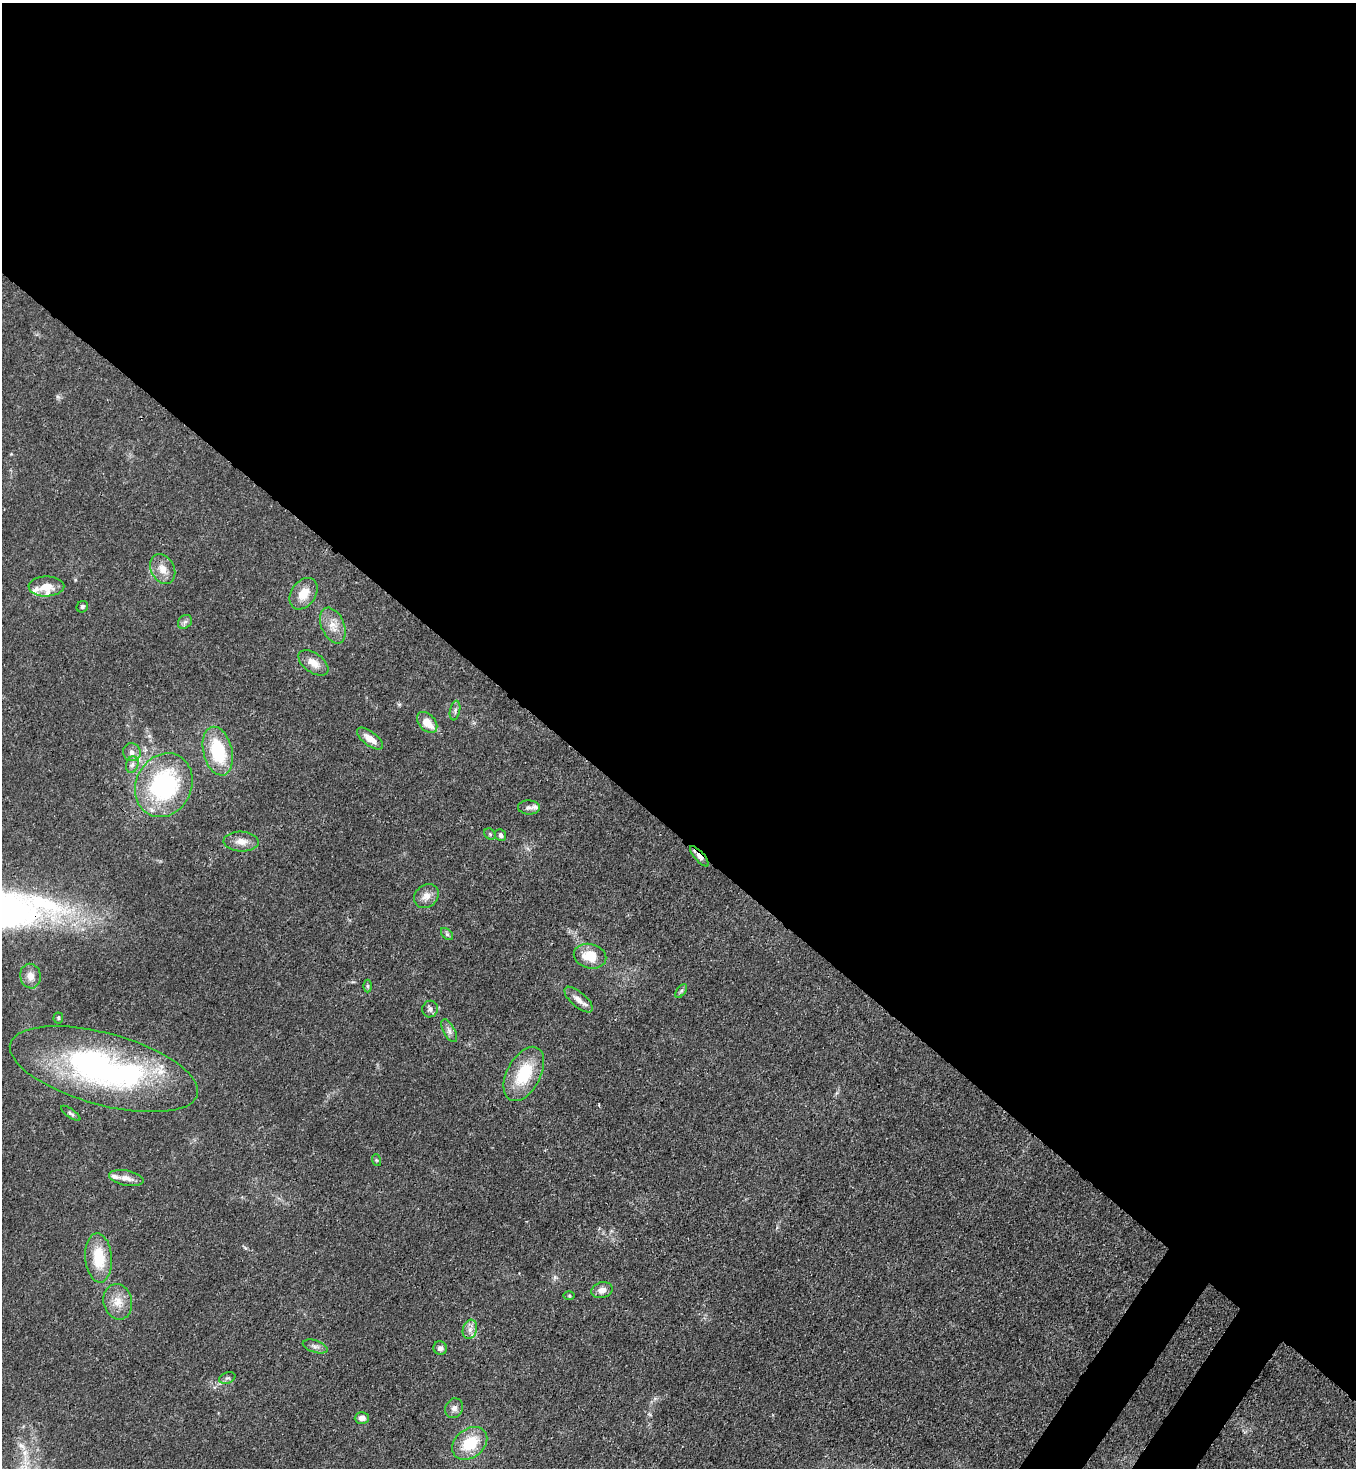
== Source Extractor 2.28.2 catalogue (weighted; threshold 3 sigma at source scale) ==
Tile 3 of 4 x 4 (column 3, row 1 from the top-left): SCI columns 2931-4284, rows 4459-5924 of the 6010 x 5988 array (HDU 1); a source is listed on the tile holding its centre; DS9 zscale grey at full resolution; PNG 1358 x 1470 px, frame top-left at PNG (2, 3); each listed source drawn as its Kron ellipse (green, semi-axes under 4 px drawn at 4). Shown black and unused: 58% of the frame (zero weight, under 3 of 4 exposures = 7% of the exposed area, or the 3 px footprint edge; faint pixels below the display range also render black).
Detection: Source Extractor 2.28.2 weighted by HDU 2 'WHT'; one run over the whole footprint, this tile lists its part. Background 0.0202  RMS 0.0027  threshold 0.0119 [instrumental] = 3 sigma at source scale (4.5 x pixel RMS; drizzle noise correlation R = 1.50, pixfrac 1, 0.05/0.05 arcsec/px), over >= 5 px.
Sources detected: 49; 4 inside a brighter listed object's ellipse — not listed separately; the other 45 listed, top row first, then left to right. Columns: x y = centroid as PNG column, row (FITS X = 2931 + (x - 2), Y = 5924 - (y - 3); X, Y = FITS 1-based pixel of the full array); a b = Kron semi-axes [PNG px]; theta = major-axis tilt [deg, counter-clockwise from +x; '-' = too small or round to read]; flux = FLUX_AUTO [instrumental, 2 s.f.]
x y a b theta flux
163 569 16 11 -61 3.2
46 586 18 10 1 3.8
304 594 17 12 55 4.1
82 607 6 5 - 0.5
185 622 8 6 44 0.77
333 626 19 11 -67 3.3
313 663 17 9 -36 2.8
455 711 10 5 79 0.73
427 722 12 8 -47 4.3
370 739 15 7 -37 2.9
218 751 25 14 -76 14
132 752 9 8 - 1.4
132 765 8 6 73 0.91
164 785 33 27 63 34
529 807 11 7 -2 1
490 834 6 5 - 0.43
501 835 6 5 - 0.78
241 842 17 10 -3 2.6
699 856 13 4 -48 1.4
426 896 13 11 39 2.1
447 934 7 4 -45 0.5
590 956 16 12 -14 6.3
30 976 12 10 -80 2.2
368 986 6 4 -90 0.44
681 991 8 4 54 0.52
578 999 17 7 -41 2.1
430 1009 8 8 - 0.96
58 1018 5 5 - 0.38
449 1031 12 5 -61 1.1
104 1069 97 36 -15 78
524 1074 29 16 62 12
71 1113 11 4 -36 0.63
376 1160 6 4 -71 0.31
126 1178 17 7 -11 2
99 1258 25 13 -86 9
602 1290 11 7 14 1.9
569 1296 6 4 0 0.29
118 1302 18 14 -76 4
470 1329 10 7 74 1.5
315 1346 13 6 -17 1.2
440 1348 7 6 - 0.85
227 1378 8 5 22 0.67
454 1408 10 8 66 1.4
362 1418 7 6 - 1.4
470 1443 19 14 39 9.1
Overlapping masked pixels (flux is a lower limit): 2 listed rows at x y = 699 856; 104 1069